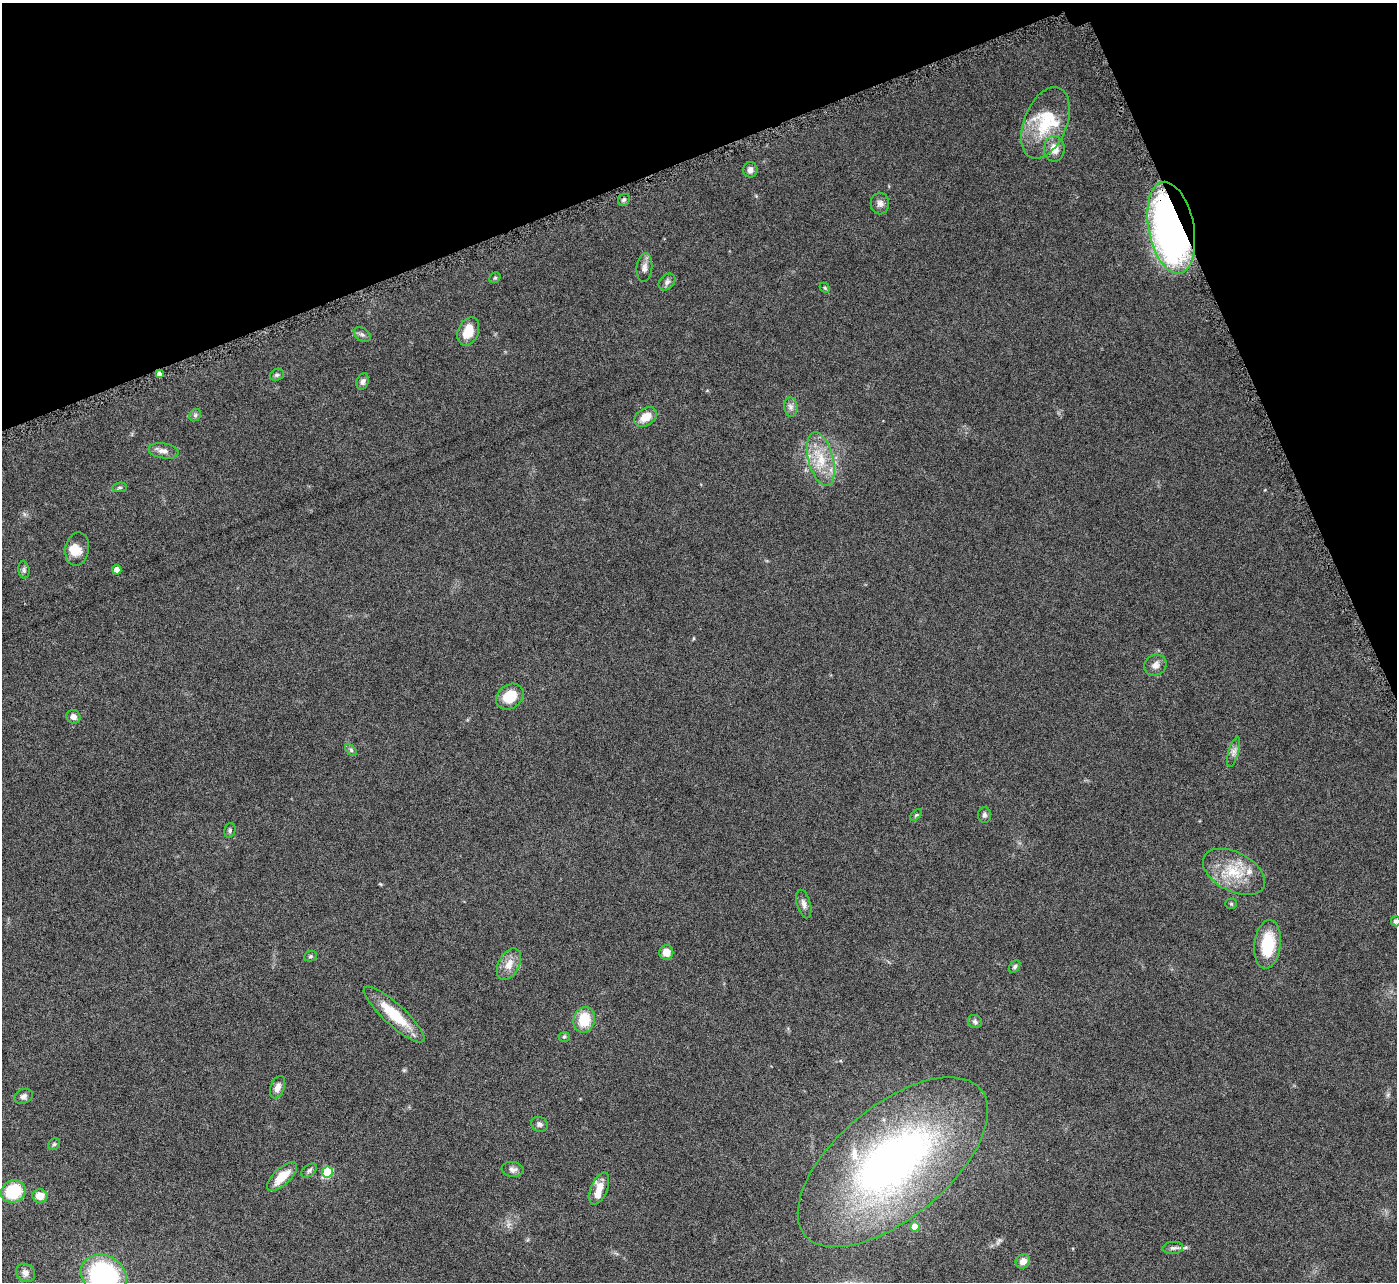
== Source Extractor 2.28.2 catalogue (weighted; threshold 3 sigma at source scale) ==
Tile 3 of 4 x 4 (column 3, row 1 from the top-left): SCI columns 2793-4187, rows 4130-5409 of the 5582 x 5570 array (HDU 1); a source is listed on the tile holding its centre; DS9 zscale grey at full resolution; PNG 1399 x 1284 px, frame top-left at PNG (2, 3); each listed source drawn as its Kron ellipse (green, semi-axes under 4 px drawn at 4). Shown black and unused: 19% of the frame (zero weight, under 4 of 8 exposures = <1% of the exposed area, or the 3 px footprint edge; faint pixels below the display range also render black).
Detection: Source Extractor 2.28.2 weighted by HDU 2 'WHT'; one run over the whole footprint, this tile lists its part. Background 0.106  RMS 0.0064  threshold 0.0264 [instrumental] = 3 sigma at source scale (4.09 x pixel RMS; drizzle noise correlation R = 1.36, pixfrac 0.8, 0.05/0.05 arcsec/px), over >= 5 px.
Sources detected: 69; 1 inside a brighter object's white glare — neither listed nor drawn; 6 inside a brighter listed object's ellipse — not listed separately; the other 62 listed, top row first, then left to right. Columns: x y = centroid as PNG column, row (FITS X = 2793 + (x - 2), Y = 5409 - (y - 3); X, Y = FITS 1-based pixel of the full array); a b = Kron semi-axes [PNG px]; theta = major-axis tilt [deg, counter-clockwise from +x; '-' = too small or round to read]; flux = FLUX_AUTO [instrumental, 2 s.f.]
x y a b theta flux
1045 123 37 21 68 27
1054 149 13 10 -88 6.8
750 170 7 7 - 2.9
624 200 6 5 - 1.3
880 203 11 9 89 2.8
1171 228 46 22 -79 300
644 267 14 7 84 3.2
495 278 6 5 - 0.88
667 282 9 7 45 2.1
825 288 6 4 -46 0.73
468 331 15 10 67 11
362 334 9 6 -36 1.7
159 374 4 4 - 2.7
277 375 7 5 20 1.3
363 381 8 6 71 2
791 407 10 6 -84 2.2
195 415 7 5 46 1.2
646 417 12 8 33 8
163 451 15 7 -9 3.8
821 459 27 12 -75 16
120 487 7 4 5 1.1
77 549 17 12 80 6.8
24 570 8 5 -82 1.3
117 570 5 4 - 5.7
1155 665 11 10 - 3.5
510 697 15 12 36 13
73 717 7 6 - 2.5
351 750 7 4 -46 1
1234 752 15 5 74 2.7
916 815 7 4 44 0.83
985 815 8 6 90 1.7
230 830 7 5 76 1.3
1234 872 33 19 -27 22
804 904 14 6 -74 2.8
1231 904 5 5 - 0.84
1396 921 5 5 - 1.8
1268 944 24 13 83 22
666 952 7 7 - 5.9
310 956 6 5 - 0.94
509 964 17 10 62 6.7
1015 967 7 5 52 1.2
394 1014 40 10 -42 21
584 1020 13 10 76 17
975 1022 7 6 - 1.6
564 1037 5 5 - 0.88
278 1087 12 7 69 4.1
23 1096 9 7 22 2
539 1124 8 7 - 2.1
54 1144 6 5 - 1
893 1162 114 56 40 280
513 1169 11 7 -7 2.8
309 1171 9 5 38 1.5
327 1172 5 5 - 23
282 1177 19 8 43 11
599 1188 17 8 67 6.2
13 1191 12 11 - 25
40 1196 7 6 - 7.5
915 1227 5 5 - 7.5
1173 1248 10 6 7 1.9
1023 1261 8 7 - 4.1
25 1273 10 8 -37 2.6
104 1275 24 19 -26 76
Overlapping masked pixels (flux is a lower limit): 1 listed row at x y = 1171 228
Isophote crosses this tile's border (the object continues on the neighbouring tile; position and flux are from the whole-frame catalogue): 2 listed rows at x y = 1396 921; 104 1275